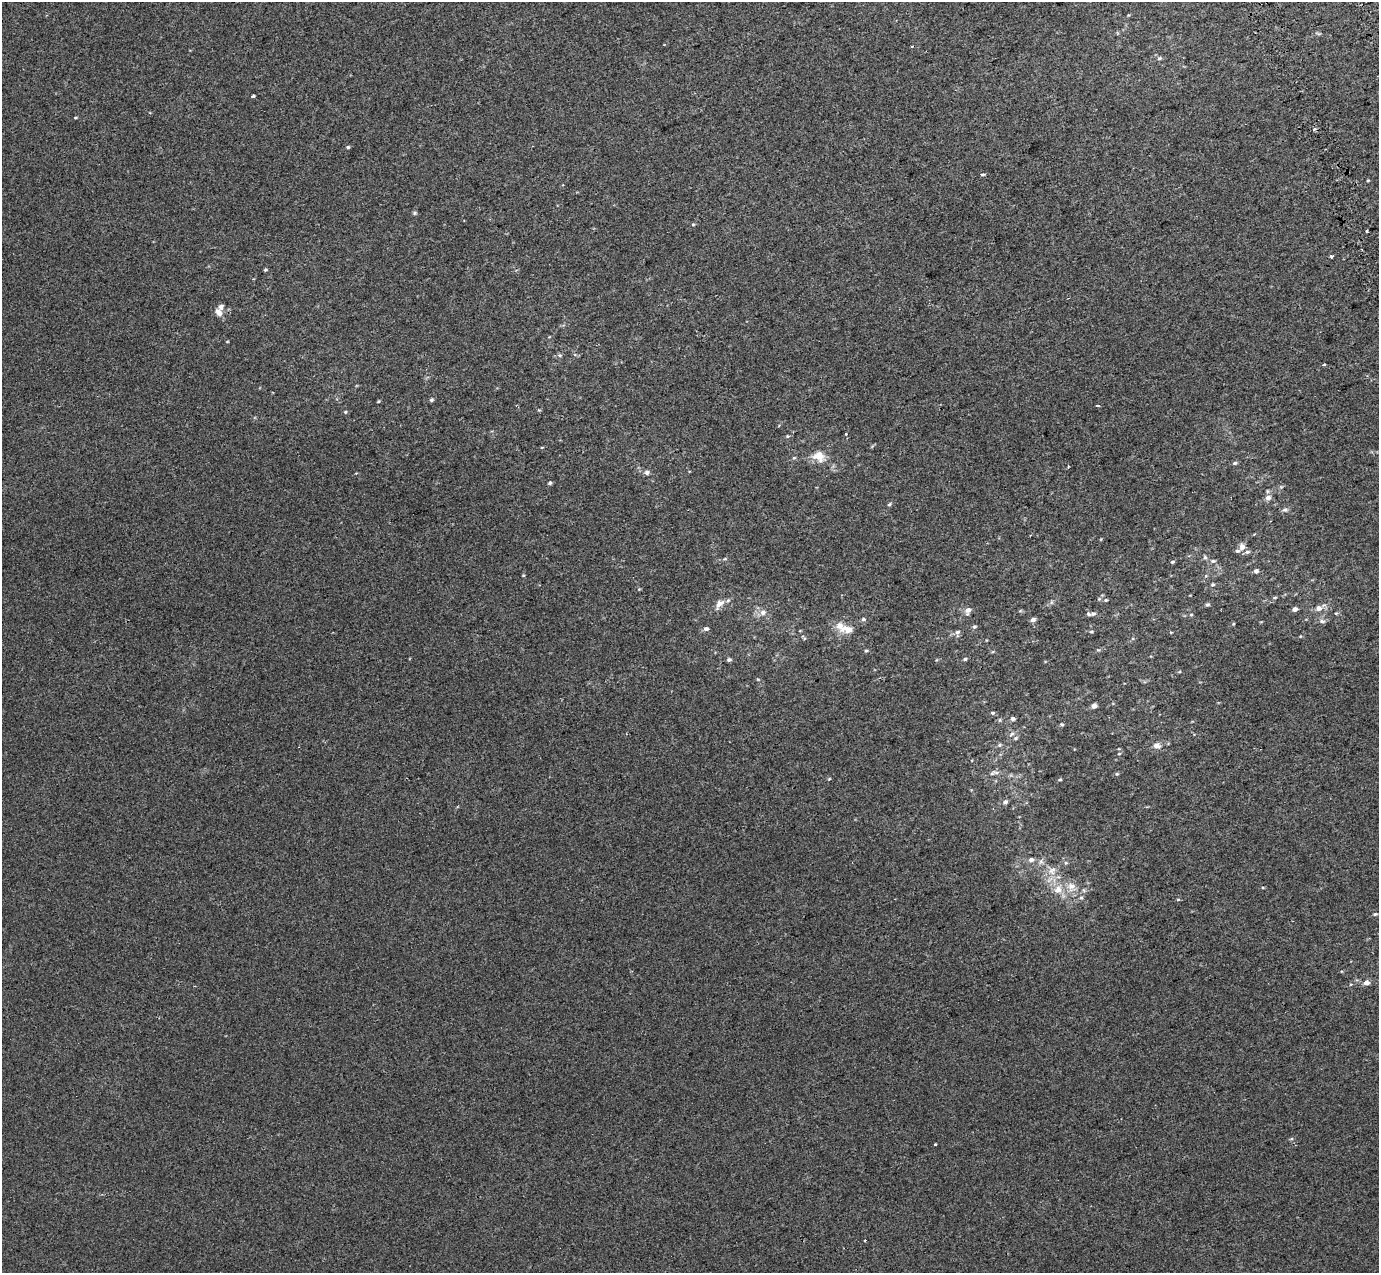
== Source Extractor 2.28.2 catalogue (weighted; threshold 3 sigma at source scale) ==
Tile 10 of 4 x 4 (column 2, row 3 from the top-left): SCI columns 1480-2856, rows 1496-2766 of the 5712 x 5475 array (HDU 1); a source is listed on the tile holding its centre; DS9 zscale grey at full resolution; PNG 1381 x 1275 px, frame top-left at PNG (2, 2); no overlay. Shown black and unused: <1% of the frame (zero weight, under 2 of 3 exposures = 6% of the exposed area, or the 3 px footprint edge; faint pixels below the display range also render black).
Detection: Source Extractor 2.28.2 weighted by HDU 2 'WHT'; one run over the whole footprint, this tile lists its part. Background 0.00395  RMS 0.007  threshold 0.0313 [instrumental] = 3 sigma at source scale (4.5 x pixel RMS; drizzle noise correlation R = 1.50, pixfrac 1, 0.0396/0.0396 arcsec/px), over >= 5 px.
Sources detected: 98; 4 inside a brighter listed object's ellipse — not listed separately; the other 94 listed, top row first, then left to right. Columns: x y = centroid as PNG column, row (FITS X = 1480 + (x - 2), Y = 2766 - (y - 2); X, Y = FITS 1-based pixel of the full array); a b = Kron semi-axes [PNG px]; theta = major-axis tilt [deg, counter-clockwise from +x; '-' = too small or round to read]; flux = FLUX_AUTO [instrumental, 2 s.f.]
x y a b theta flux
912 47 3 3 - 0.69
1159 58 6 5 - 1.1
253 96 3 3 - 2
75 117 5 3 - 0.68
1314 130 3 3 - 1.6
348 147 5 4 - 0.86
982 175 5 3 - 2.3
414 213 6 5 - 0.96
693 224 5 3 - 0.63
1366 231 4 3 - 1.5
1331 256 3 3 - 3.2
265 269 4 3 - 0.82
219 312 11 7 -60 3.6
549 337 5 3 - 0.47
227 342 4 3 - 0.47
560 355 6 5 - 1.3
1324 364 3 3 - 0.72
431 400 5 5 - 1.1
378 401 4 3 - 0.64
1097 406 3 3 - 1.3
345 412 4 4 - 0.81
846 434 3 3 - 0.9
787 436 5 4 - 0.76
542 447 5 3 - 0.56
819 456 16 12 -20 8.5
794 458 6 3 -17 0.73
1235 463 6 4 17 1.1
1068 466 4 3 - 0.82
647 472 6 6 - 1.9
550 483 5 5 - 0.9
1268 498 7 6 - 3.3
889 504 6 4 39 0.99
1285 510 8 6 0 1.7
1242 547 8 7 - 3.7
1247 552 7 5 9 1.5
1205 557 6 5 - 1.1
1213 561 8 5 -8 1.6
1172 562 5 4 - 0.96
1256 571 5 5 - 1.9
523 575 4 4 - 0.58
1212 584 6 5 - 0.99
1275 598 5 3 - 0.67
1099 599 5 4 - 0.83
1106 600 5 4 - 0.84
1051 602 6 4 89 1
719 604 18 9 51 5.1
1207 605 5 5 - 1
1319 608 9 8 - 3.4
1295 609 5 4 - 2.7
968 611 9 7 71 3.3
1020 611 6 3 19 0.67
763 612 9 8 - 3.5
1336 613 5 4 - 0.8
1093 614 7 5 24 1.4
1191 615 5 3 - 0.62
863 619 6 5 - 1.3
1033 620 6 5 - 2.1
1322 621 9 6 -10 1.9
974 627 6 4 2 0.98
706 629 6 5 - 1.9
847 629 20 11 -3 7.9
957 632 7 6 - 1.8
1091 632 5 5 - 0.91
1098 650 4 4 - 0.71
866 651 5 4 - 0.81
965 659 5 4 - 1
729 660 5 4 - 1.5
1094 706 4 4 - 4.4
992 713 5 4 - 0.91
1013 719 5 4 - 1.6
1062 724 6 4 -1 0.79
1012 734 8 5 36 1.6
1016 738 6 5 - 1
999 745 6 5 - 1.2
1157 746 10 8 0 4
1119 754 5 3 - 0.57
994 773 16 5 11 2.4
1117 774 6 4 19 0.87
829 779 4 3 - 0.55
1060 780 6 3 8 0.7
1005 802 6 5 - 2
1031 860 7 6 - 2.1
1066 863 6 5 - 1
1052 871 13 11 47 6.5
1071 887 14 12 -55 7.2
1058 890 14 11 66 7.9
1081 898 5 4 - 1.1
1178 899 5 3 - 0.62
1375 914 5 4 - 0.79
1366 983 6 5 - 3.5
194 986 3 2 - 0.47
1291 1139 6 4 18 0.78
935 1145 3 3 - 2.4
864 1240 3 3 - 3.3